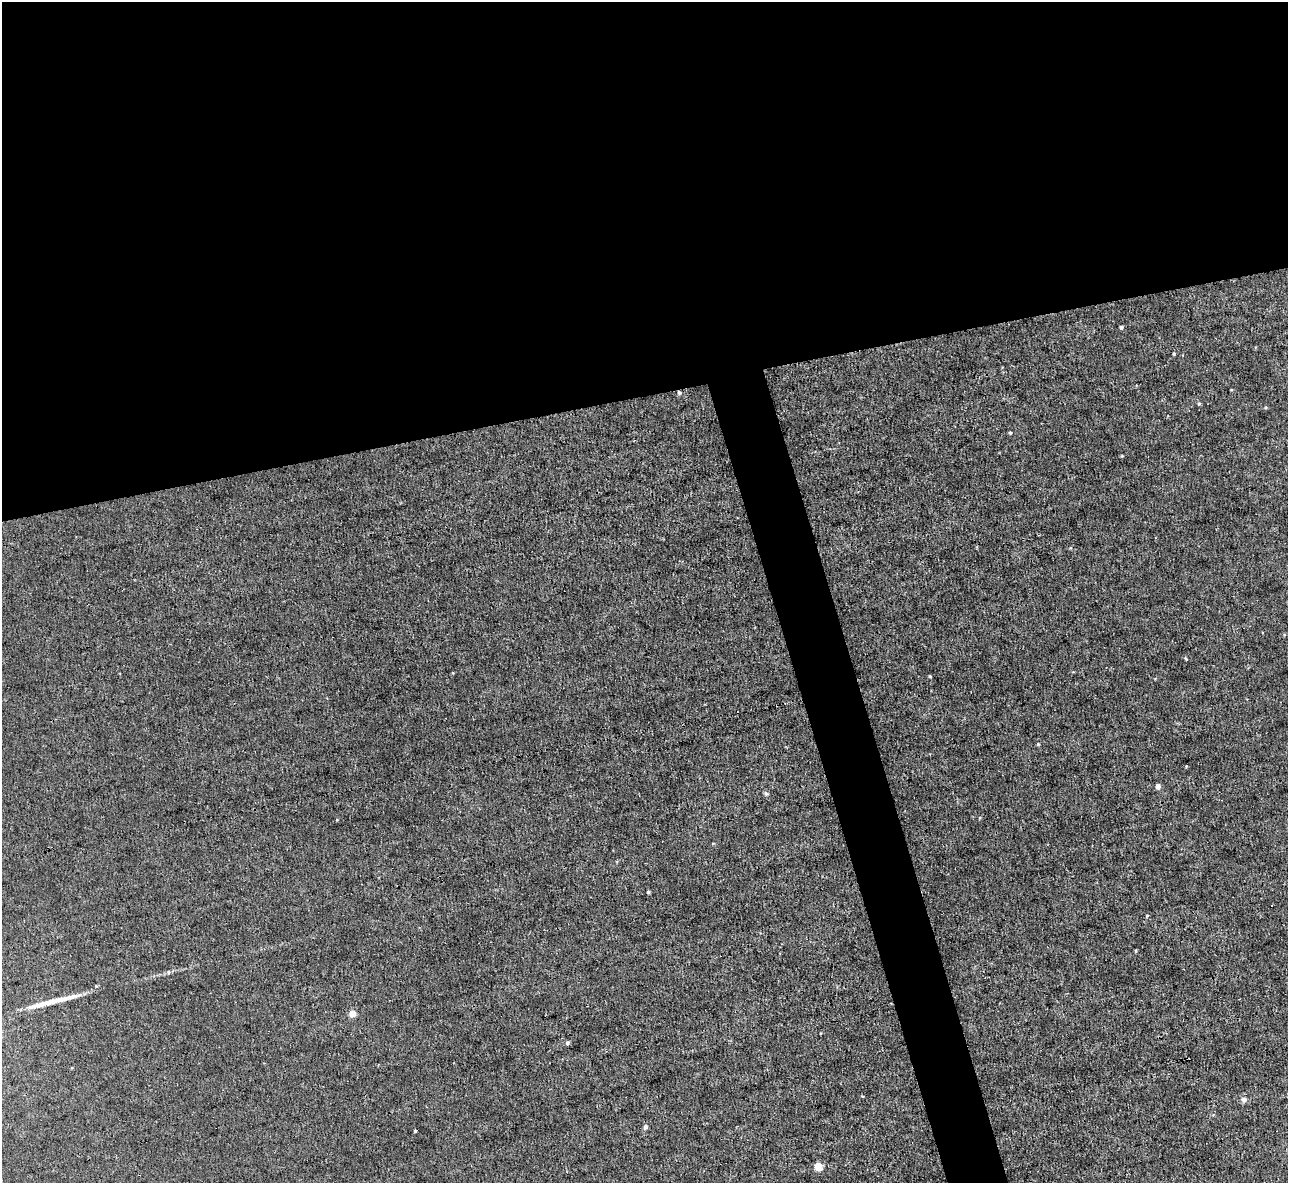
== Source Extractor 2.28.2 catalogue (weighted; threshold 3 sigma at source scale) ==
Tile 2 of 4 x 4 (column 2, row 1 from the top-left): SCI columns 1288-2573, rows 3688-4868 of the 5146 x 5131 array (HDU 1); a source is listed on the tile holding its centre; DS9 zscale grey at full resolution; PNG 1290 x 1185 px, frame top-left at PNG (2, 2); no overlay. Shown black and unused: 36% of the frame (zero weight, under 3 of 4 exposures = <1% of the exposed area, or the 3 px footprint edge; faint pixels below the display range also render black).
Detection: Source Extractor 2.28.2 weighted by HDU 2 'WHT'; one run over the whole footprint, this tile lists its part. Background 0.00342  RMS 0.0017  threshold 0.00747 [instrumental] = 3 sigma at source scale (4.5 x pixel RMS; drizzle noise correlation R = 1.50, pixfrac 1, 0.05/0.05 arcsec/px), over >= 5 px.
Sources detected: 22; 1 cosmic-ray / hot-pixel residue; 1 long thin detection or spike segment (spike, bleed or trail) — not listed; the other 20 listed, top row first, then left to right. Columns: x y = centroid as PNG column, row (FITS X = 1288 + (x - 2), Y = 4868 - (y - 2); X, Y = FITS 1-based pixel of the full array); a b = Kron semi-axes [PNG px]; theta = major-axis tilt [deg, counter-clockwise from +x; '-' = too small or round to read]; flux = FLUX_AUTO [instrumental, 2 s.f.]
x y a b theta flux
1121 327 4 4 - 0.29
1174 354 4 3 - 0.18
679 392 5 4 - 0.31
1199 404 5 4 - 0.22
1010 433 4 4 - 0.17
1122 456 5 3 - 0.13
930 676 3 3 - 0.15
1038 744 4 4 - 0.18
1186 766 3 3 - 0.14
1158 786 5 4 - 0.95
766 793 6 5 - 0.37
648 892 4 3 - 0.23
1147 916 5 4 - 0.17
352 1013 5 5 - 2.6
567 1043 5 4 - 0.31
862 1096 5 3 - 0.13
1244 1099 6 6 - 0.77
645 1127 5 5 - 0.48
415 1131 3 3 - 0.31
818 1166 5 5 - 5.6
Overlapping masked pixels (flux is a lower limit): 1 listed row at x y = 679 392